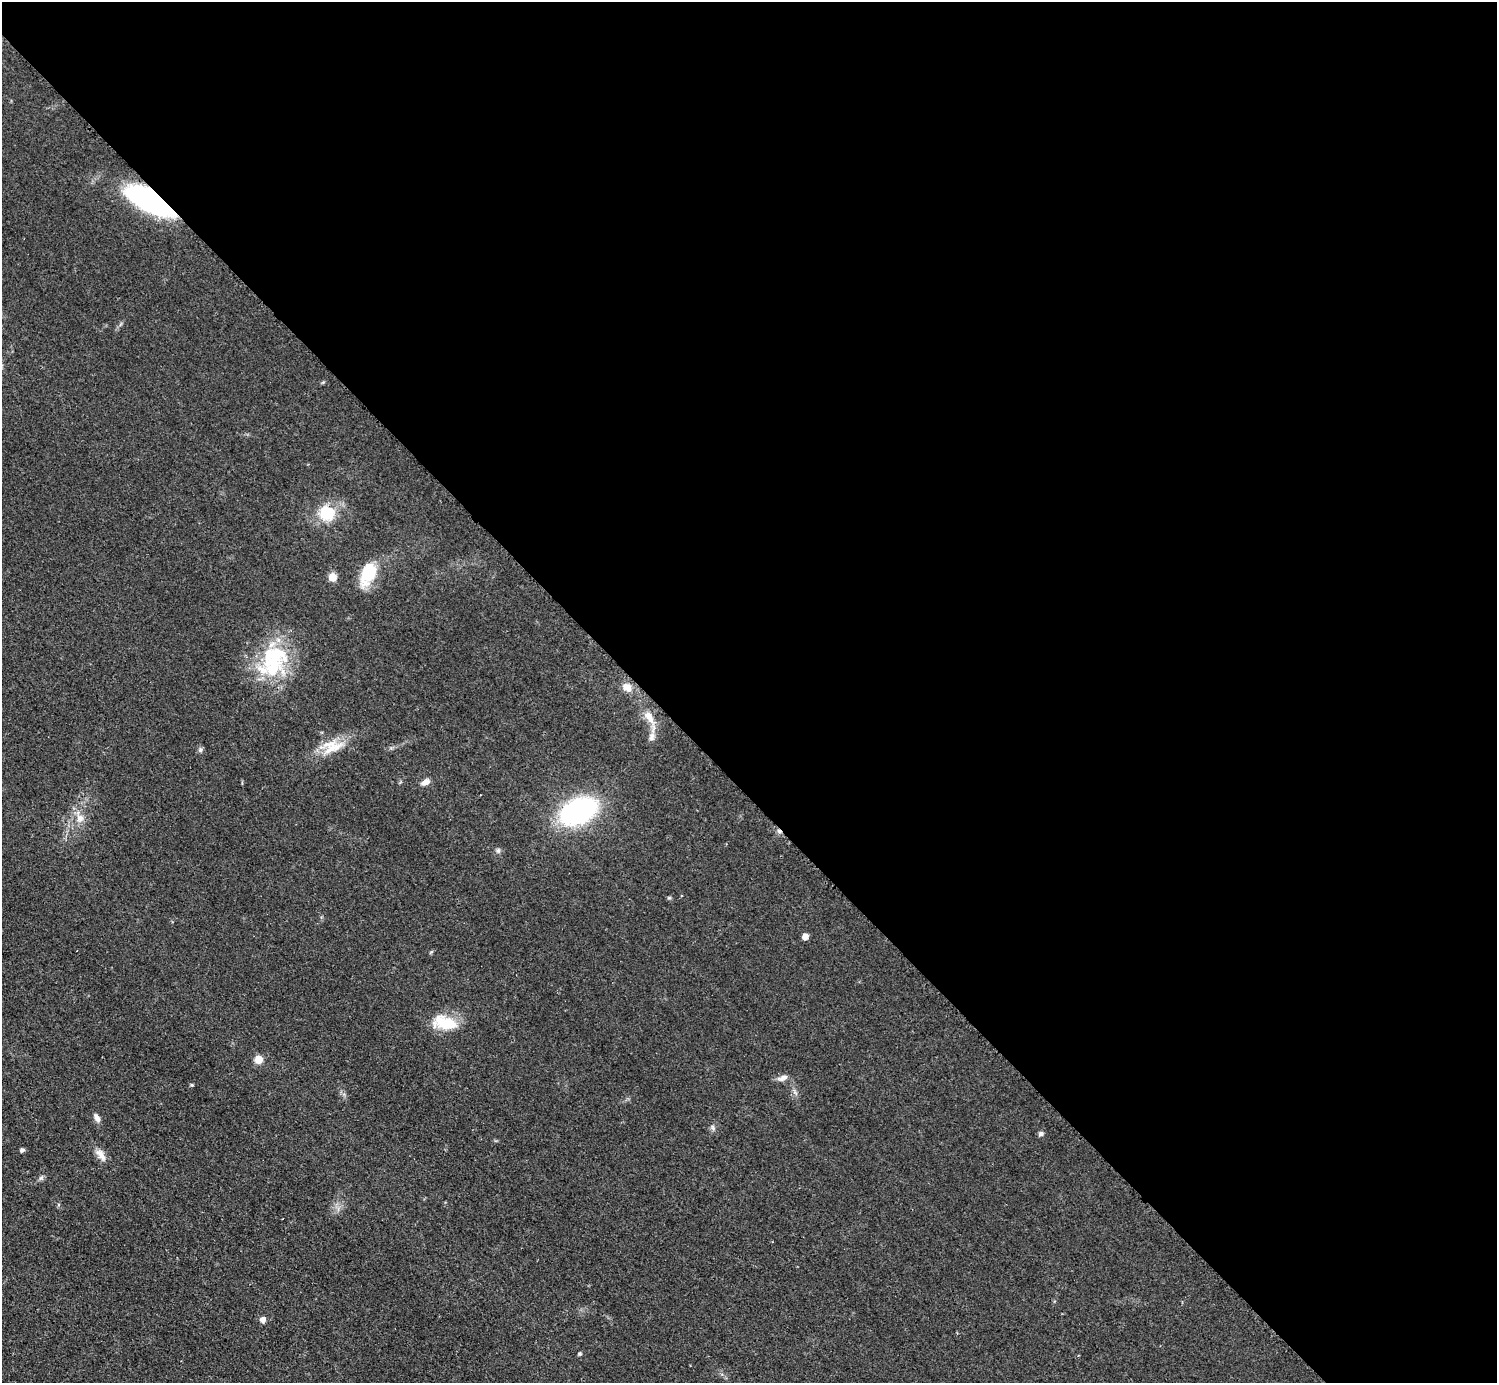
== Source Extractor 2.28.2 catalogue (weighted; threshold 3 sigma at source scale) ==
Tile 8 of 4 x 4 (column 4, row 2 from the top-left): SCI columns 4494-5988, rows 3067-4447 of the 5989 x 5988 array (HDU 1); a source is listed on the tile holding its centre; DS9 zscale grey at full resolution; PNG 1499 x 1385 px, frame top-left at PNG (2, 2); no overlay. Shown black and unused: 57% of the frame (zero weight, under 2 of 3 exposures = <1% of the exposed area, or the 3 px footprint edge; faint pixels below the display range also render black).
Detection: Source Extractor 2.28.2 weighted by HDU 2 'WHT'; one run over the whole footprint, this tile lists its part. Background 0.05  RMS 0.0069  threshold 0.0312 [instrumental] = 3 sigma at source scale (4.5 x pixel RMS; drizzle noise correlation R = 1.50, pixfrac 1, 0.05/0.05 arcsec/px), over >= 5 px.
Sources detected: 33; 1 inside a brighter object's white glare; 1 cosmic-ray / hot-pixel residue — not listed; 1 inside a brighter listed object's ellipse — not listed separately; the other 30 listed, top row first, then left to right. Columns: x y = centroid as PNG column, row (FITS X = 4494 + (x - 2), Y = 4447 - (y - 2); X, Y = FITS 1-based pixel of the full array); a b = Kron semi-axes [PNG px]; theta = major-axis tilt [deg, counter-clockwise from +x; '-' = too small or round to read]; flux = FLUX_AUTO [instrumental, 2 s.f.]
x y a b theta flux
149 200 51 19 -30 120
323 382 6 4 19 0.79
327 513 19 19 - 24
368 574 28 15 66 26
332 577 5 5 - 18
273 663 44 33 -81 56
627 687 13 10 -43 6.4
649 717 25 10 -58 10
652 737 13 9 75 4.2
332 747 35 18 11 19
200 750 7 5 78 1.7
425 782 12 7 27 4.1
578 811 30 18 25 150
80 818 12 10 -82 6.4
498 851 8 6 89 1.7
669 898 6 4 0 0.89
805 936 5 5 - 7.2
445 1023 31 16 -11 23
258 1059 8 7 - 8.1
782 1078 16 7 18 3.9
192 1085 5 4 - 0.94
795 1093 11 3 -50 1.5
97 1118 10 6 -60 3.7
713 1128 9 5 -64 1.7
1041 1134 7 6 - 1.7
22 1150 5 4 - 1.8
101 1155 18 9 -51 6.1
41 1178 7 4 89 1.3
263 1320 7 6 - 3.5
580 1354 5 5 - 1.1
Overlapping masked pixels (flux is a lower limit): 1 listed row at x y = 149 200